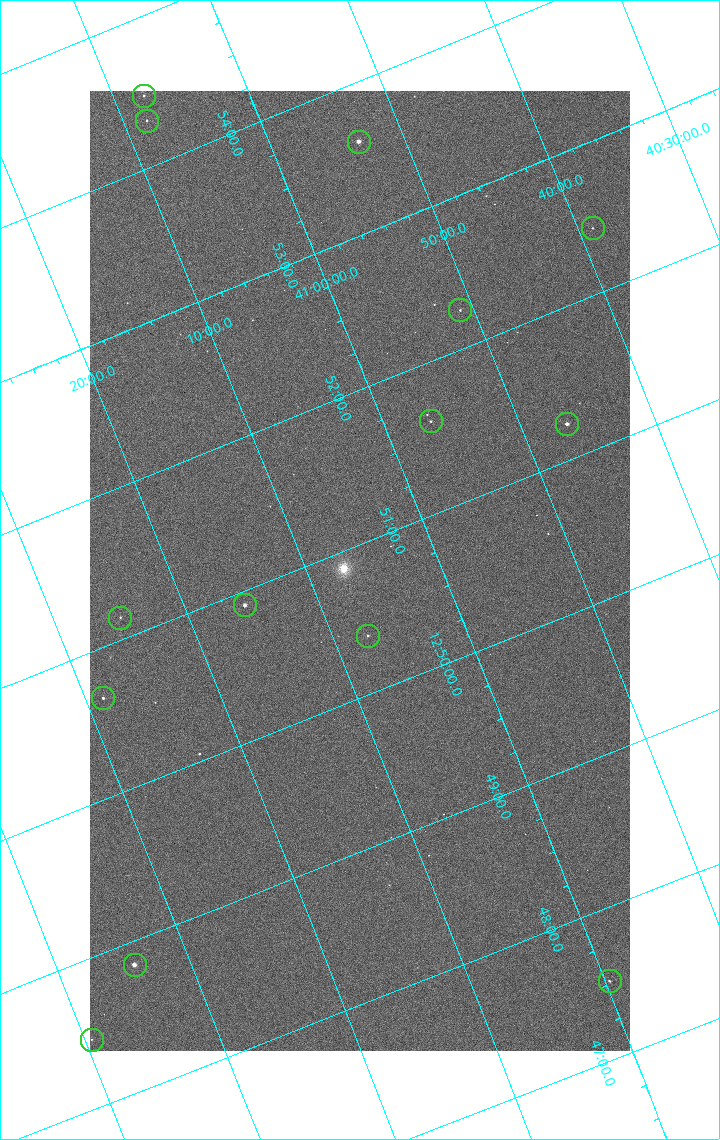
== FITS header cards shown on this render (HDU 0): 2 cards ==
NAXIS1  =                 1080 / length of data axis 1
NAXIS2  =                 1920 / length of data axis 2

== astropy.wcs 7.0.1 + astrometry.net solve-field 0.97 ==
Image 1080 x 1920 px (HDU 0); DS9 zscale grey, zoomed out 1/2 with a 90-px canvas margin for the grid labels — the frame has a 2x2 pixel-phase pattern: the four 2x2 pixel phases sit at different levels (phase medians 1290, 1066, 1031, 1284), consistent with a one-shot-colour (mosaic) sensor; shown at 1/2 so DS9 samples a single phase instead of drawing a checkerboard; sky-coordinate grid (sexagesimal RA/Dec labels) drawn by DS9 from the SOLVED WCS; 14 Tycho-2 reference stars matched to detected sources circled (green)
Header WCS: none
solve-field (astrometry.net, Tycho-2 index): SOLVED blind (the file carries no WCS)
Solved WCS: RA---TAN-SIP/DEC--TAN-SIP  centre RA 12:50:50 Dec +41:06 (192.71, +41.10 deg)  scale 2.37 arcsec/px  FOV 42.7' x 75.9'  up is +112 deg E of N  parity flipped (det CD > 0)
(file carries no celestial WCS; the grid is the blind solution)
Tycho-2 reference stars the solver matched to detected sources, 14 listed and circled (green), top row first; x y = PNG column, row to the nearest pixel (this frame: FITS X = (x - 90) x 2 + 1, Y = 1920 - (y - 91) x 2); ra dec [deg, ICRS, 3 dp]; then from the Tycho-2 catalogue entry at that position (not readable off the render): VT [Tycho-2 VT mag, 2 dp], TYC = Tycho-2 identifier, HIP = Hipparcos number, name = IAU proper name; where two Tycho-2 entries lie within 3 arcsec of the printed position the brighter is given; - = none
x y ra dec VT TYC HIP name
144 96 193.620 +41.129 11.58 3021-1991-1 62993 -
146 121 193.577 +41.138 11.52 3021-30-1 - -
358 142 193.403 +40.890 8.85 3021-977-1 62911 -
592 228 193.109 +40.648 12.32 3021-1216-1 - -
460 310 193.064 +40.851 11.36 3021-1025-1 - -
430 422 192.903 +40.941 11.82 3021-941-1 - -
567 424 192.810 +40.776 9.69 3021-1108-1 - -
244 606 192.726 +41.259 9.76 3023-213-1 62700 -
120 618 192.787 +41.417 12.26 3023-139-1 - -
368 636 192.596 +41.123 11.21 3021-53-1 - -
103 698 192.667 +41.478 11.08 3023-113-1 - -
134 966 192.211 +41.570 8.76 3023-975-1 62530 -
610 982 191.879 +40.995 12.38 3021-707-1 - -
92 1040 192.116 +41.658 12.38 3023-837-1 - -